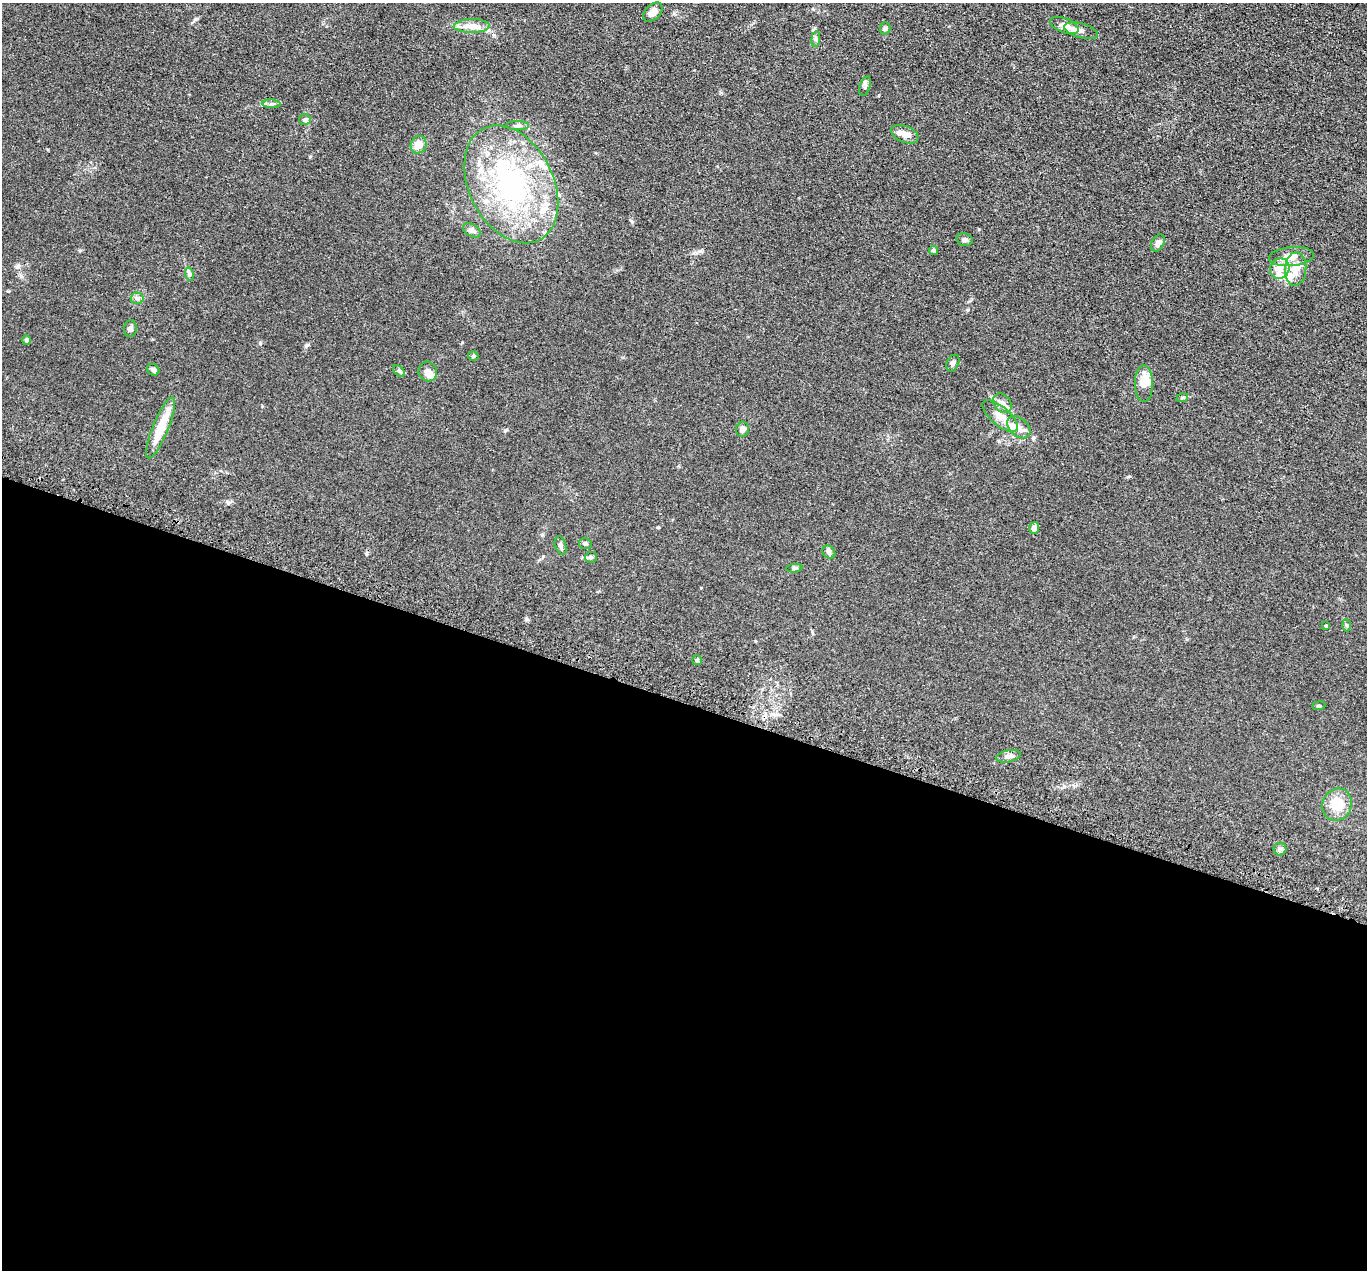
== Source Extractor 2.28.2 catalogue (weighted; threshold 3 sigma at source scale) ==
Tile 14 of 4 x 4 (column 2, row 4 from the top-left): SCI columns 1393-2757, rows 341-1608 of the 5516 x 5626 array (HDU 1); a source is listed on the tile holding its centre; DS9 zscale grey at full resolution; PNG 1369 x 1272 px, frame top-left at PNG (2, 3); each listed source drawn as its Kron ellipse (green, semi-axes under 4 px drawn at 4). Shown black and unused: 45% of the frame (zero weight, under 3 of 5 exposures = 4% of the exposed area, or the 3 px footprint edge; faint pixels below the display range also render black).
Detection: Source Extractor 2.28.2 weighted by HDU 2 'WHT'; one run over the whole footprint, this tile lists its part. Background 0.0393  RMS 0.0042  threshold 0.0189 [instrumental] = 3 sigma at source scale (4.5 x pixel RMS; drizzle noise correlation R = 1.50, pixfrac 1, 0.05/0.05 arcsec/px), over >= 5 px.
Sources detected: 60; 11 inside a brighter listed object's ellipse — not listed separately; the other 49 listed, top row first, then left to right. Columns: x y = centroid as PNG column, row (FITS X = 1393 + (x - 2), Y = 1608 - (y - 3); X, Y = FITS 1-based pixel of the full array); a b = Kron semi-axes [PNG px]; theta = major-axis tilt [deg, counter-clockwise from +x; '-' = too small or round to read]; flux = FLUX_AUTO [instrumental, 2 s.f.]
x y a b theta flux
653 12 11 7 43 3.2
1064 25 15 7 -21 2.5
472 26 18 7 1 3.3
885 28 6 5 - 0.71
1081 31 17 7 -15 2.1
816 39 8 4 83 0.76
865 86 10 5 73 0.99
271 104 9 3 -5 0.92
305 119 6 5 - 0.71
518 126 11 4 -1 1.2
905 134 14 8 -22 3
419 145 9 8 - 4.4
511 184 62 42 -63 76
472 230 10 6 -30 1.2
964 240 8 6 -12 1.2
1158 243 9 6 61 2
933 250 4 4 - 0.67
1291 257 22 9 5 4.9
1280 268 10 9 - 4.1
1296 269 17 10 86 4.6
189 274 7 4 -72 0.84
137 298 6 6 - 0.99
130 329 8 6 86 1.1
27 340 5 4 - 0.74
473 356 5 4 - 0.56
953 363 9 6 64 1.1
153 370 6 5 - 0.94
399 371 7 4 -45 0.72
428 372 10 9 - 2.1
1144 384 18 9 -89 6.9
1182 398 6 3 18 0.5
1002 403 11 8 -50 2.4
1000 416 22 9 -41 4.1
1019 427 13 9 -40 2.9
161 428 33 8 68 11
742 429 7 6 - 1.6
1034 528 6 5 - 2
585 543 6 5 - 0.8
561 545 9 5 -72 1.1
829 552 7 6 - 0.87
591 557 6 5 - 0.66
794 568 8 3 5 0.51
1347 625 6 4 -87 0.54
1326 626 3 3 - 0.39
697 660 5 4 - 0.53
1319 706 6 3 8 0.48
1008 756 12 6 12 1.7
1337 805 16 14 68 8
1280 849 6 6 - 1.5
Unlisted compact peaks at least as high as the median listed source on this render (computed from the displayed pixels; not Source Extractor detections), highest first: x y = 307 345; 260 343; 228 503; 527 619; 195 19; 505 430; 658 527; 632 222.